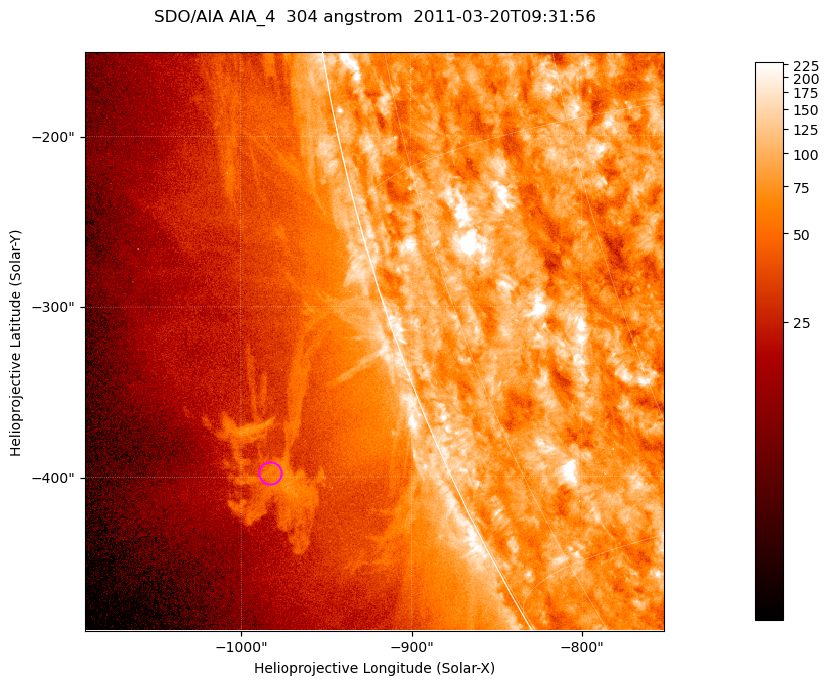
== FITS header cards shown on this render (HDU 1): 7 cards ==
TELESCOP= 'SDO/AIA '           / For AIA: SDO/AIA
INSTRUME= 'AIA_4   '           / For AIA: AIA_ATA1, AIA_ATA2, AIA_ATA3 or AIA_AT
WAVELNTH=                  304 / [angstrom] Wavelength
WAVEUNIT= 'angstrom'           / Wavelength unit: angstrom
DATE-OBS= '2011-03-20T09:31:56.134' / [ISO] Date when observation started; ISO 8
CTYPE1  = 'HPLN-TAN'           / CTYPE1; Typically HPLN
CTYPE2  = 'HPLT-TAN'           / CTYPE2; Typically HPLT

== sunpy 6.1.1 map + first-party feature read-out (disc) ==
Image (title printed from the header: SDO/AIA AIA_4  304 angstrom  2011-03-20T09:31:56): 566 x 566 px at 0.6 arcsec/px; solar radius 964 arcsec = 1605 px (partial field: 1.8% of the solar disc is inside the frame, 45% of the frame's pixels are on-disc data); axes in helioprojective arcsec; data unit not stated in the header (colour bar unlabelled)
Orientation: roll -0.132 deg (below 1 deg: not rotated)
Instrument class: DISC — disc imager (sunpy class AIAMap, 304 A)
Bright regions (active regions / flare kernels): reference = the on-disc median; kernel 5 px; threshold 5 sigma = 128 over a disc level ~79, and >= 1.15x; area >= 320 px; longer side >= 7 px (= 4.2 arcsec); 0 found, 0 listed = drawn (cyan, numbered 1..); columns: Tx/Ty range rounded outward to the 2 arcsec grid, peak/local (2 s.f.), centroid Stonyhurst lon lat
Off-limb structures (1.02-1.3 R_sun): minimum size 160 px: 2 found; the strongest spans PA ~110..115 deg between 1.07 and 1.13 R_sun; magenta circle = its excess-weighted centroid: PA ~110 deg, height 1.1 R_sun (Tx ~-984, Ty ~-398 arcsec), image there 2.4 x the reference